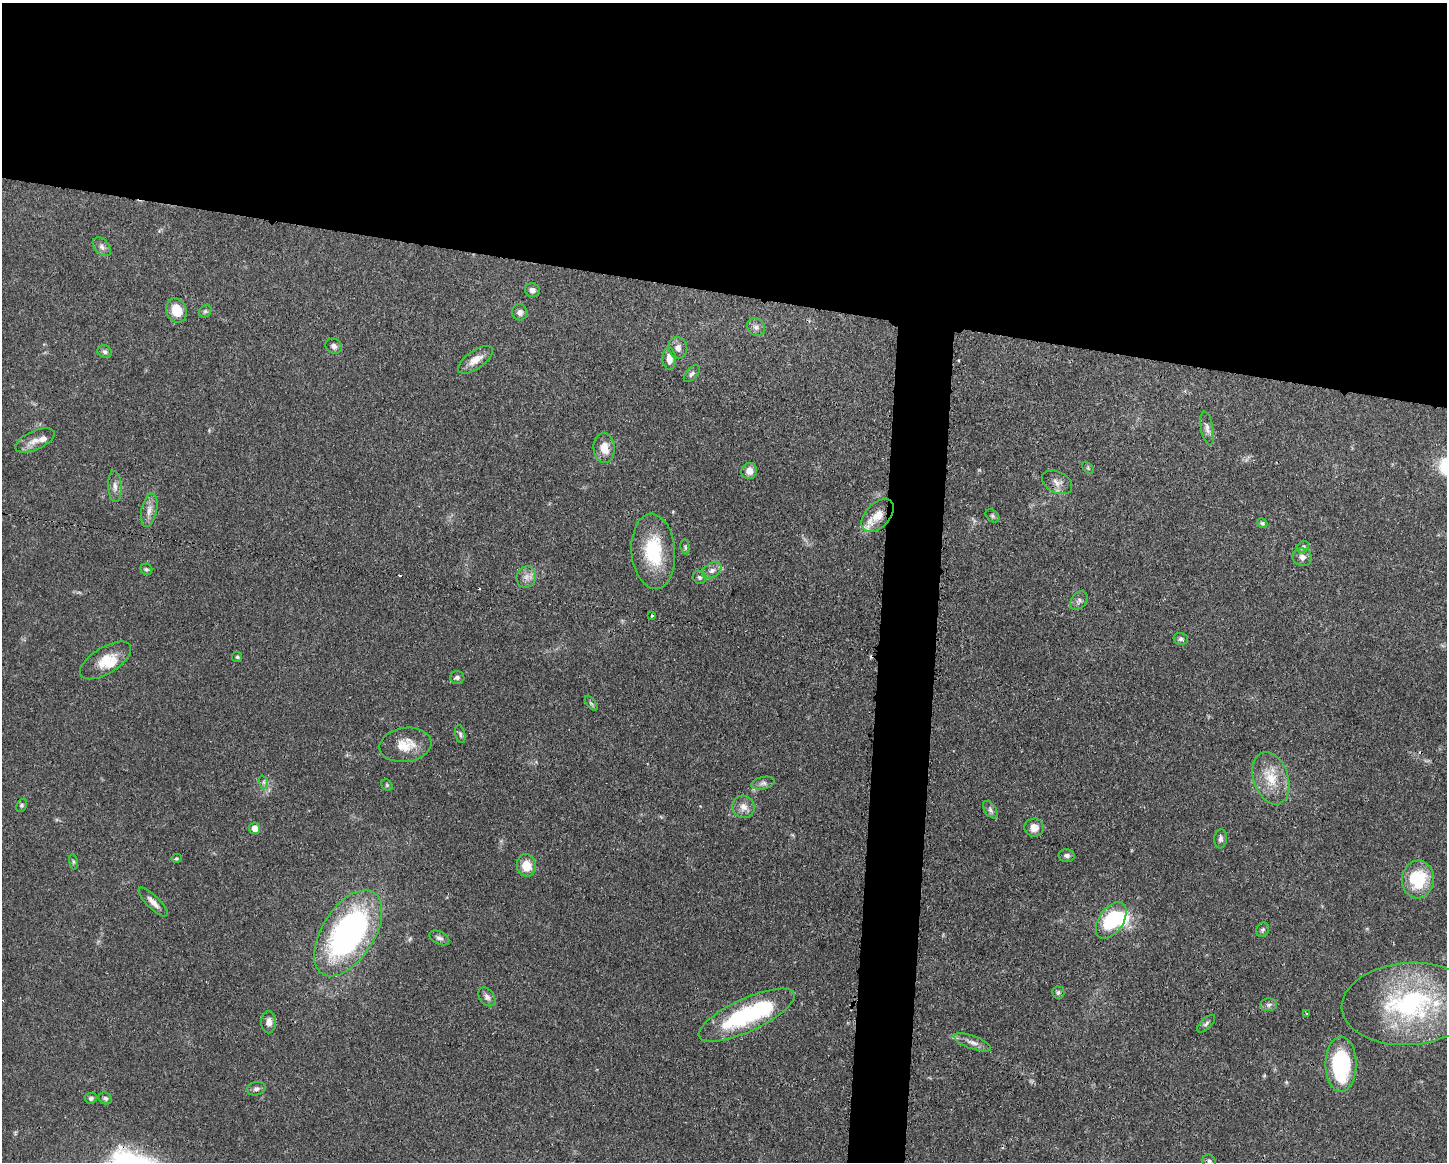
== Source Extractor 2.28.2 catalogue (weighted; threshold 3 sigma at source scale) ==
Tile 2 of 3 x 4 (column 2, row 1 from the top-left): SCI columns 1562-3006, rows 3482-4641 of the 4678 x 4645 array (HDU 1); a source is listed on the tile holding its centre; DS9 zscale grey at full resolution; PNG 1449 x 1164 px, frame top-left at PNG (2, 3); each listed source drawn as its Kron ellipse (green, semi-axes under 4 px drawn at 4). Shown black and unused: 28% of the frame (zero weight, under 3 of 4 exposures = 1% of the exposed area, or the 3 px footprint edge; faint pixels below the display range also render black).
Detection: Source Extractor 2.28.2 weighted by HDU 2 'WHT'; one run over the whole footprint, this tile lists its part. Background 0.0581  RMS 0.0033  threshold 0.015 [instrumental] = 3 sigma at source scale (4.5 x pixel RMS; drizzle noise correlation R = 1.50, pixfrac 1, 0.05/0.05 arcsec/px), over >= 5 px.
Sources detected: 84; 1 too faint to see at this stretch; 2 inside a brighter object's white glare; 3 cosmic-ray / hot-pixel residue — neither listed nor drawn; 4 inside a brighter listed object's ellipse — not listed separately; the other 74 listed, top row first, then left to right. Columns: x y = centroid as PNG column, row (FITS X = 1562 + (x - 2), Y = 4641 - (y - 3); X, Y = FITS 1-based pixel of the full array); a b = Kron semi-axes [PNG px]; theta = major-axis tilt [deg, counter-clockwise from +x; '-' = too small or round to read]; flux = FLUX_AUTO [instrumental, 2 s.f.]
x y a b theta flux
102 247 11 7 -46 1.3
532 290 7 7 - 1.5
176 311 12 10 -71 6.7
205 311 7 5 44 0.66
520 312 8 7 - 1.3
756 327 9 8 - 1.5
334 346 8 7 - 1.3
678 348 11 9 -77 1.8
105 352 7 6 - 0.87
669 359 11 7 -86 2.7
475 360 20 9 35 3.7
692 374 10 5 47 1
1207 428 17 6 -79 1.6
35 440 21 9 24 3.1
604 448 15 10 -85 4.2
1088 468 7 4 -46 0.45
749 471 8 7 - 2.6
1057 482 16 10 -29 2.4
115 487 15 6 -87 1.8
149 510 17 7 78 2.7
878 516 20 12 46 5.5
992 516 8 5 -42 0.67
1262 523 5 4 - 0.56
685 547 7 4 -82 0.54
1303 547 6 5 - 0.63
653 551 37 22 -85 18
1302 557 10 8 -22 1.7
146 569 6 5 - 0.58
712 570 10 7 31 1.8
526 577 11 9 69 2.2
699 577 7 6 - 0.72
1079 601 10 7 48 1.3
652 616 3 3 - 0.58
1181 639 7 6 - 0.81
237 657 5 5 - 0.49
106 660 29 13 31 7.1
457 677 7 6 - 0.86
591 703 9 4 -54 0.63
460 734 9 5 -77 0.72
405 745 26 17 7 7
1271 778 27 17 -72 9.2
263 782 7 4 -71 0.69
763 783 12 6 11 1.3
387 785 6 5 - 0.49
22 805 7 5 62 0.59
743 807 11 11 - 2.5
990 810 10 5 -54 0.97
255 828 6 5 - 2.3
1034 828 9 9 - 3.3
1221 839 9 6 85 1.1
1067 856 8 6 -4 1.1
176 858 5 4 - 0.39
73 862 8 4 -82 0.52
526 865 11 9 -77 5.9
1418 879 19 16 84 17
153 902 19 6 -45 2.4
1111 920 20 12 55 20
1262 930 7 6 - 0.76
348 933 48 26 57 89
439 938 10 6 -28 1.1
1058 993 6 6 - 0.69
487 997 10 7 -53 1.3
1409 1004 68 41 4 56
1269 1005 8 6 3 0.96
1306 1013 3 3 - 0.29
747 1015 52 16 25 38
269 1022 11 7 -90 1.9
1206 1024 11 5 44 0.97
972 1042 19 6 -20 2.3
1341 1064 27 15 90 35
256 1089 9 6 13 1.2
91 1098 6 5 - 0.8
105 1098 7 5 -26 0.73
1209 1161 7 6 - 0.7
Overlapping masked pixels (flux is a lower limit): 3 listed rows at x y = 878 516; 1111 920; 1341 1064
Isophote crosses this tile's border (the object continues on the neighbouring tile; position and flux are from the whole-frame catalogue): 1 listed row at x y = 1209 1161